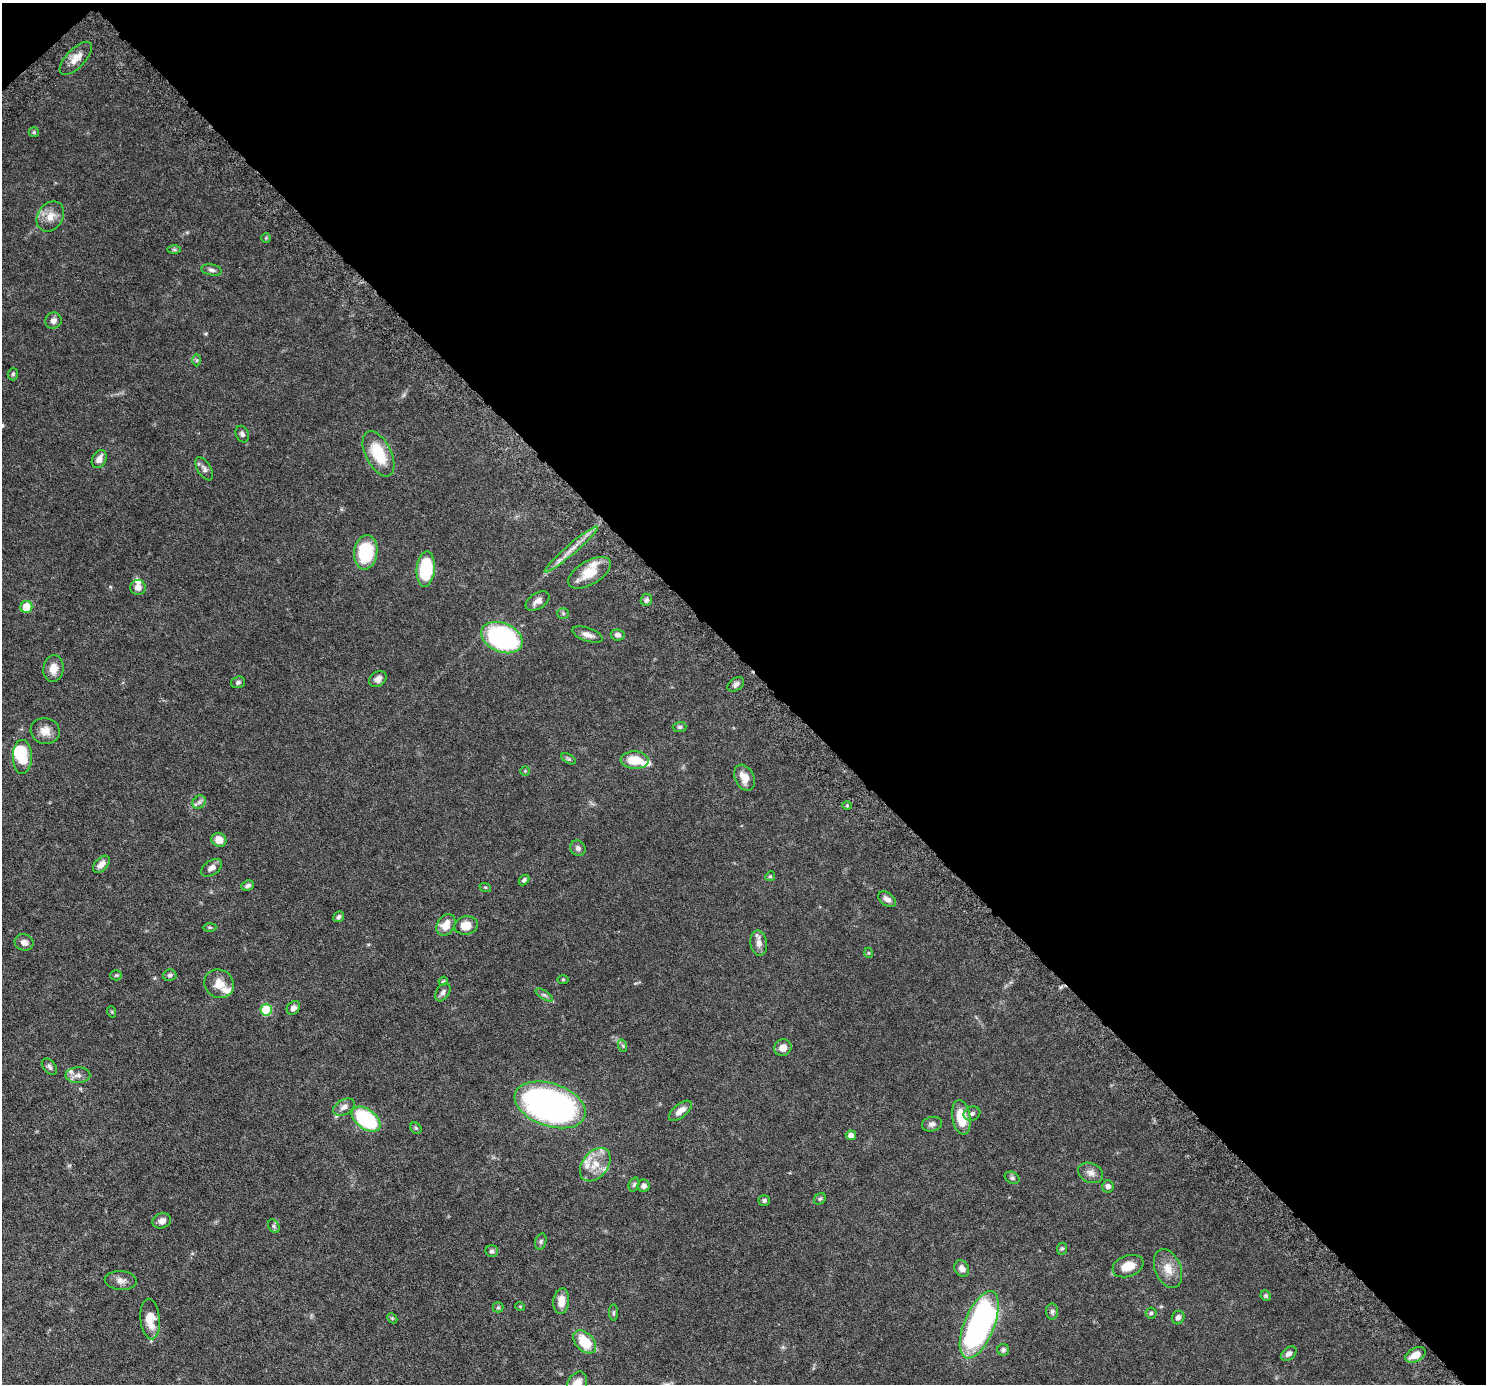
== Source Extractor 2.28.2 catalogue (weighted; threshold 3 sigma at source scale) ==
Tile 3 of 4 x 4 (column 3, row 1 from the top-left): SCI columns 3039-4522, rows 4490-5871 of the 6076 x 6075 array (HDU 1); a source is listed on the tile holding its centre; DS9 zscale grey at full resolution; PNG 1488 x 1386 px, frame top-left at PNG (2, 3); each listed source drawn as its Kron ellipse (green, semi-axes under 4 px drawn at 4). Shown black and unused: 48% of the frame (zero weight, under 6 of 12 exposures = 4% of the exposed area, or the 3 px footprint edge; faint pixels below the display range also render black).
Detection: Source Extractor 2.28.2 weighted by HDU 2 'WHT'; one run over the whole footprint, this tile lists its part. Background 0.0542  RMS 0.0019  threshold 0.00759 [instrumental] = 3 sigma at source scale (4.09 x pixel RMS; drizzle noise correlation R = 1.36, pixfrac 0.8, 0.05/0.05 arcsec/px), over >= 5 px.
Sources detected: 118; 1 inside a brighter object's white glare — neither listed nor drawn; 7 inside a brighter listed object's ellipse — not listed separately; the other 110 listed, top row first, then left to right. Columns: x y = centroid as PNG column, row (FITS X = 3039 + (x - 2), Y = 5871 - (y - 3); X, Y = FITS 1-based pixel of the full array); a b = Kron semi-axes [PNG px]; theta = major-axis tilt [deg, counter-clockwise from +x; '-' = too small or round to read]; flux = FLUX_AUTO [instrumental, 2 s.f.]
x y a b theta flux
76 58 21 9 46 1.7
34 132 5 5 - 0.2
50 216 16 12 56 1.8
266 238 5 5 - 0.18
174 250 7 4 -1 0.28
211 270 10 5 -9 0.47
53 320 8 7 - 0.76
197 360 6 4 -89 0.22
13 374 6 5 - 0.26
242 434 8 6 -66 0.43
378 454 24 12 -63 5.9
99 459 9 6 61 1.2
204 469 13 6 -59 0.61
571 549 35 5 41 1.9
366 552 17 11 82 9
426 569 18 9 85 9.5
589 573 24 11 30 3.5
138 587 8 7 - 0.93
646 600 6 5 - 0.37
537 601 13 7 32 0.88
26 607 6 6 - 3.4
563 613 6 5 - 0.26
587 635 16 6 -19 0.95
618 635 7 5 -8 0.55
502 638 21 14 -23 28
53 669 13 10 83 1.6
378 679 9 7 36 0.92
238 682 7 5 17 0.37
736 684 9 6 33 0.55
680 727 7 5 1 0.29
45 731 14 13 - 1.6
22 757 17 9 -90 5.9
569 759 8 4 -30 0.28
635 760 14 8 -2 3.6
525 771 5 5 - 0.17
744 778 14 9 -62 1.7
199 802 7 6 - 0.45
847 805 5 3 - 0.16
219 840 7 7 - 1.6
578 848 8 7 - 0.48
101 864 10 6 46 1
211 868 11 7 34 0.84
770 876 5 4 - 0.21
524 880 6 4 44 0.31
248 886 6 5 - 0.41
485 887 6 3 -18 0.2
887 899 10 6 -35 0.8
339 917 6 5 - 0.39
446 925 11 8 59 2.1
466 925 11 9 10 2
210 927 7 3 1 0.23
24 942 9 8 - 0.85
759 943 13 8 -82 1.1
869 953 5 3 - 0.14
116 975 5 5 - 0.21
170 975 7 5 11 0.38
563 979 5 3 - 0.17
443 981 5 4 - 0.2
219 984 15 14 - 2.1
443 992 10 6 56 0.53
544 995 10 4 -33 0.42
293 1008 7 6 - 0.63
266 1010 6 5 - 7.8
112 1012 6 3 -72 0.17
623 1046 6 4 -72 0.23
783 1048 9 8 - 1.2
49 1067 9 6 -49 0.43
78 1075 12 8 1 0.91
550 1105 37 21 -19 54
344 1107 11 7 29 0.84
680 1111 14 6 39 1.4
972 1114 8 7 - 0.47
961 1117 17 9 -81 4
366 1119 16 9 -36 16
932 1124 10 7 12 0.66
416 1128 6 5 - 0.25
851 1135 5 4 - 0.96
595 1165 19 12 52 2.8
1090 1173 13 9 -24 0.96
1012 1178 8 5 -28 0.37
634 1184 7 5 71 0.31
644 1186 6 6 - 0.6
1108 1186 6 5 - 0.6
820 1199 6 5 - 0.25
764 1200 6 5 - 0.32
162 1221 9 7 22 0.75
274 1226 7 5 -61 0.32
541 1241 8 5 73 0.34
1062 1249 6 5 - 0.24
492 1251 6 6 - 0.39
1128 1266 16 10 20 2.5
962 1268 8 7 - 0.92
1168 1269 20 13 -68 2.2
121 1280 16 9 -5 0.96
1266 1296 5 5 - 0.26
561 1301 13 8 83 1.7
520 1306 5 3 - 0.13
498 1307 5 5 - 0.23
1052 1311 8 6 88 0.42
613 1313 8 4 89 0.27
1151 1313 5 5 - 0.3
1178 1317 7 6 - 0.55
392 1318 6 4 -44 0.21
150 1319 20 9 -84 2.6
979 1325 36 15 68 49
585 1342 13 9 -45 4.8
1003 1350 6 6 - 0.44
1289 1354 9 6 38 0.68
1415 1355 11 6 27 1.7
577 1384 13 9 64 2.1
Isophote crosses this tile's border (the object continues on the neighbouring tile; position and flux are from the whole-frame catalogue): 1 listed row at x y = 577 1384